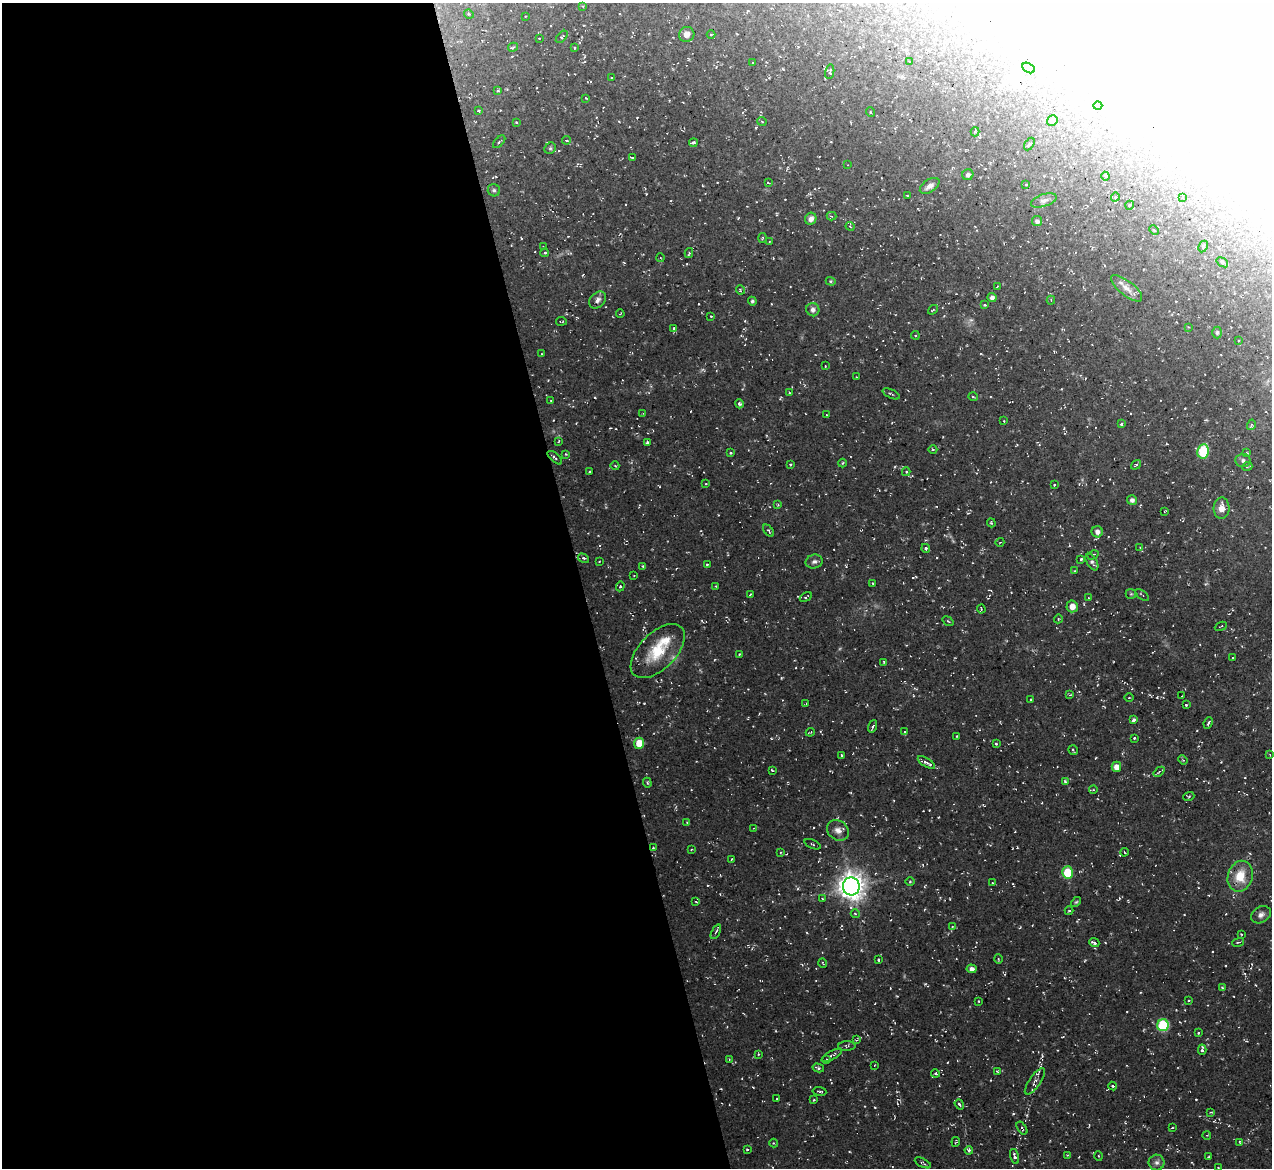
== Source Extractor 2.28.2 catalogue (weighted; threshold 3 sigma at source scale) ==
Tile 9 of 4 x 4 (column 1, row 3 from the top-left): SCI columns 61-1330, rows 1320-2485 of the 5142 x 5088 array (HDU 1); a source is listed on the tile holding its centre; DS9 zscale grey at full resolution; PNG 1274 x 1170 px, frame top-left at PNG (2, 3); each listed source drawn as its Kron ellipse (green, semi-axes under 4 px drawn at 4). Shown black and unused: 46% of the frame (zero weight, under 2 of 3 exposures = <1% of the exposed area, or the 3 px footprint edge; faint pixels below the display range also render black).
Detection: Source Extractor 2.28.2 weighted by HDU 2 'WHT'; one run over the whole footprint, this tile lists its part. Background 0.0534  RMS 0.0089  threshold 0.0399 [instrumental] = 3 sigma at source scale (4.5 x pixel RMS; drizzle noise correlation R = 1.50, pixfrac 1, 0.05/0.05 arcsec/px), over >= 5 px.
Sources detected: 263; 1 too faint to see at this stretch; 13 inside a brighter object's white glare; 12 cosmic-ray / hot-pixel residue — neither listed nor drawn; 2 inside a brighter listed object's ellipse — not listed separately; the other 235 listed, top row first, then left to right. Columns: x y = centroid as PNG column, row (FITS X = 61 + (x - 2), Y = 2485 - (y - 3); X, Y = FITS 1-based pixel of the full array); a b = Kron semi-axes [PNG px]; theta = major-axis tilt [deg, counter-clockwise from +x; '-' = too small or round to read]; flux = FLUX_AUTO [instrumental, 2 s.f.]
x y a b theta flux
583 6 4 3 - 0.85
469 14 5 3 - 0.79
526 16 3 2 - 0.6
687 34 8 7 - 5.5
711 35 4 3 - 0.93
562 37 7 4 46 1.3
539 38 2 2 - 0.54
513 47 5 3 - 1.1
575 48 3 3 - 0.9
909 61 3 2 - 0.82
753 63 3 2 - 1
1028 68 7 4 -30 1.8
830 72 7 4 80 2.4
612 78 2 2 - 0.6
498 91 4 3 - 1.1
586 98 3 2 - 1.2
1098 106 4 3 - 0.91
478 111 4 3 - 1.4
870 112 5 3 - 0.76
762 121 5 3 - 1.1
1052 121 5 5 - 2.1
516 122 3 3 - 1.1
975 132 5 3 - 1.8
567 140 4 3 - 1.3
499 142 8 3 46 1.2
693 143 4 2 - 1.5
1029 144 7 4 57 1.7
550 148 6 5 - 1.6
632 158 3 3 - 1.2
848 165 3 2 - 0.53
968 175 6 5 - 2.7
1105 176 4 4 - 1.1
768 183 3 2 - 1.1
1026 184 3 3 - 1.3
930 186 11 6 34 4.5
494 190 6 6 - 2.1
907 195 3 2 - 0.66
1115 197 4 3 - 0.91
1182 197 3 2 - 0.72
1044 200 13 6 19 4
1130 205 4 3 - 0.75
832 216 5 4 - 1.2
811 219 6 5 - 4.6
1037 221 5 5 - 2.9
850 226 4 4 - 1.1
1154 230 5 3 - 0.9
762 238 5 3 - 0.94
769 241 2 2 - 0.58
1203 246 6 4 62 1.4
543 247 2 2 - 0.78
545 253 4 3 - 1.2
689 253 5 3 - 1.5
661 258 4 3 - 0.86
1222 262 6 3 -35 1.5
831 281 5 4 - 1.1
997 287 4 2 - 0.73
1127 288 19 7 -38 7.6
740 290 5 3 - 0.84
992 298 4 4 - 3.1
598 300 9 7 45 3.8
1051 300 4 4 - 0.95
752 301 4 4 - 1.7
985 305 3 3 - 0.94
813 310 7 6 - 3.7
933 310 5 3 - 0.88
620 314 4 2 - 0.67
711 316 3 2 - 0.78
561 321 5 2 - 0.93
1188 327 3 3 - 0.68
674 328 4 3 - 1.9
1217 332 6 4 -90 1.6
915 335 4 3 - 1.1
1238 341 2 2 - 0.77
541 354 3 2 - 0.62
825 366 3 2 - 0.65
856 377 2 2 - 0.71
789 393 3 2 - 0.94
891 394 9 3 -25 1.3
973 397 5 3 - 0.89
551 401 2 2 - 0.74
739 404 5 4 - 1.8
643 414 3 2 - 0.86
827 415 3 2 - 0.56
1004 421 3 2 - 0.61
1121 424 4 3 - 1.5
1251 425 5 3 - 1.2
559 441 4 2 - 0.77
647 442 3 3 - 1.7
933 450 4 3 - 0.92
1203 451 7 6 - 37
731 453 3 3 - 1.3
1247 453 4 3 - 0.67
566 454 4 3 - 1.1
555 458 9 3 -42 1.6
1243 460 7 6 - 2.4
842 463 4 3 - 0.94
790 464 3 3 - 1.4
1136 465 5 3 - 0.96
615 466 4 2 - 0.66
1247 467 5 3 - 0.91
590 472 3 2 - 1
906 472 4 3 - 1.3
706 484 3 2 - 0.6
1054 485 3 2 - 0.79
1132 500 5 5 - 2.9
778 505 4 3 - 0.92
1222 508 10 8 87 8.9
1165 511 3 2 - 0.65
991 523 5 3 - 1
768 531 7 3 -51 1.2
1097 532 6 5 - 4.4
1000 542 4 3 - 0.64
1140 547 3 3 - 0.68
926 548 4 4 - 2
1093 555 6 4 29 1.5
583 558 6 3 -33 1.5
1081 559 3 3 - 1.7
599 561 3 2 - 0.61
814 562 8 7 - 3.1
1092 562 9 5 -59 2.4
707 564 4 3 - 0.94
643 566 4 3 - 0.86
1074 571 4 4 - 0.78
634 575 2 2 - 0.51
873 583 3 2 - 0.76
620 586 5 4 - 1.7
716 586 3 2 - 0.64
1131 594 5 5 - 1.2
750 595 3 3 - 1.2
1142 595 8 2 -37 0.94
806 597 6 3 31 1.4
1088 598 3 2 - 0.77
1072 606 6 5 - 7.8
981 609 4 2 - 1
1058 619 4 3 - 0.92
948 621 6 3 -36 0.89
1221 626 6 3 23 1.1
658 651 34 18 45 35
739 654 3 2 - 0.98
1233 658 2 2 - 0.72
884 662 4 3 - 0.84
1070 695 4 4 - 0.94
1182 696 2 2 - 0.47
1129 698 5 3 - 0.85
1031 699 3 2 - 0.74
806 704 3 2 - 0.73
1186 705 4 3 - 1.3
1134 720 3 3 - 3.5
1208 723 6 3 66 1.6
873 726 6 3 71 1.7
810 732 4 2 - 0.88
904 732 3 2 - 1.2
957 736 3 2 - 0.55
1134 738 3 2 - 0.91
639 743 5 5 - 17
996 744 3 3 - 1.6
1073 750 5 2 - 1.2
841 755 3 2 - 1.1
1270 755 3 2 - 0.62
1183 760 5 3 - 0.97
926 763 10 4 -31 2.6
1116 767 5 5 - 7.1
772 770 4 2 - 0.9
1159 772 6 3 40 1.3
1065 781 3 3 - 1.2
647 783 5 4 - 1.2
1093 790 4 3 - 0.73
1189 796 6 3 20 0.98
687 822 4 2 - 0.83
754 828 4 3 - 0.84
838 830 11 9 -35 6.4
813 844 9 3 -24 1.3
653 848 3 2 - 0.65
692 849 3 2 - 0.66
781 852 4 3 - 0.93
1124 852 4 2 - 0.77
732 859 3 2 - 0.76
1067 872 6 5 - 35
1240 876 16 12 70 20
910 882 5 3 - 0.88
992 883 3 2 - 0.55
851 886 9 8 - 1100
822 899 3 3 - 0.91
696 902 4 2 - 0.89
1076 902 6 3 43 1.1
1069 911 4 4 - 0.92
855 914 4 4 - 1.3
1261 915 10 8 33 4.2
952 926 4 3 - 0.69
716 932 8 3 64 1.3
1241 934 4 3 - 0.64
1238 942 6 2 13 0.95
1094 943 5 3 - 2.6
998 959 5 3 - 0.8
879 960 3 3 - 1.4
823 963 5 3 - 0.75
971 969 5 4 - 3.8
1222 988 4 3 - 1.4
1189 1000 4 2 - 0.74
978 1001 3 2 - 0.6
1163 1025 6 5 - 67
1198 1033 3 3 - 0.93
856 1040 4 4 - 1.1
847 1046 9 4 2 1.6
1202 1050 5 3 - 2.2
758 1054 4 3 - 0.82
832 1055 11 4 29 2.5
729 1059 3 2 - 0.63
827 1060 4 3 - 3.4
875 1065 3 2 - 0.53
818 1068 6 3 -14 2
997 1071 4 3 - 0.76
935 1073 4 3 - 1.5
1035 1081 15 5 55 4.2
1113 1086 4 3 - 1.3
819 1091 7 2 -8 1.4
777 1099 3 2 - 0.67
814 1100 3 2 - 1.1
959 1104 5 3 - 1.5
1210 1112 4 3 - 0.9
1022 1128 7 3 -56 0.98
1172 1128 3 2 - 0.83
1207 1135 4 3 - 0.63
956 1142 5 3 - 0.89
1240 1142 4 2 - 0.91
774 1143 4 4 - 1.2
747 1149 3 2 - 1.1
969 1150 4 3 - 2.1
1067 1155 3 3 - 0.61
1015 1156 7 4 -74 3.5
1098 1156 4 3 - 0.89
1209 1157 3 3 - 1.2
1157 1162 8 8 - 3.6
923 1163 9 3 -26 1.4
1218 1168 3 2 - 0.64
Unlisted compact peaks at least as high as the median listed source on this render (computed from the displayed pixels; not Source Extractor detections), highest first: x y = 925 984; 875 1107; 738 218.